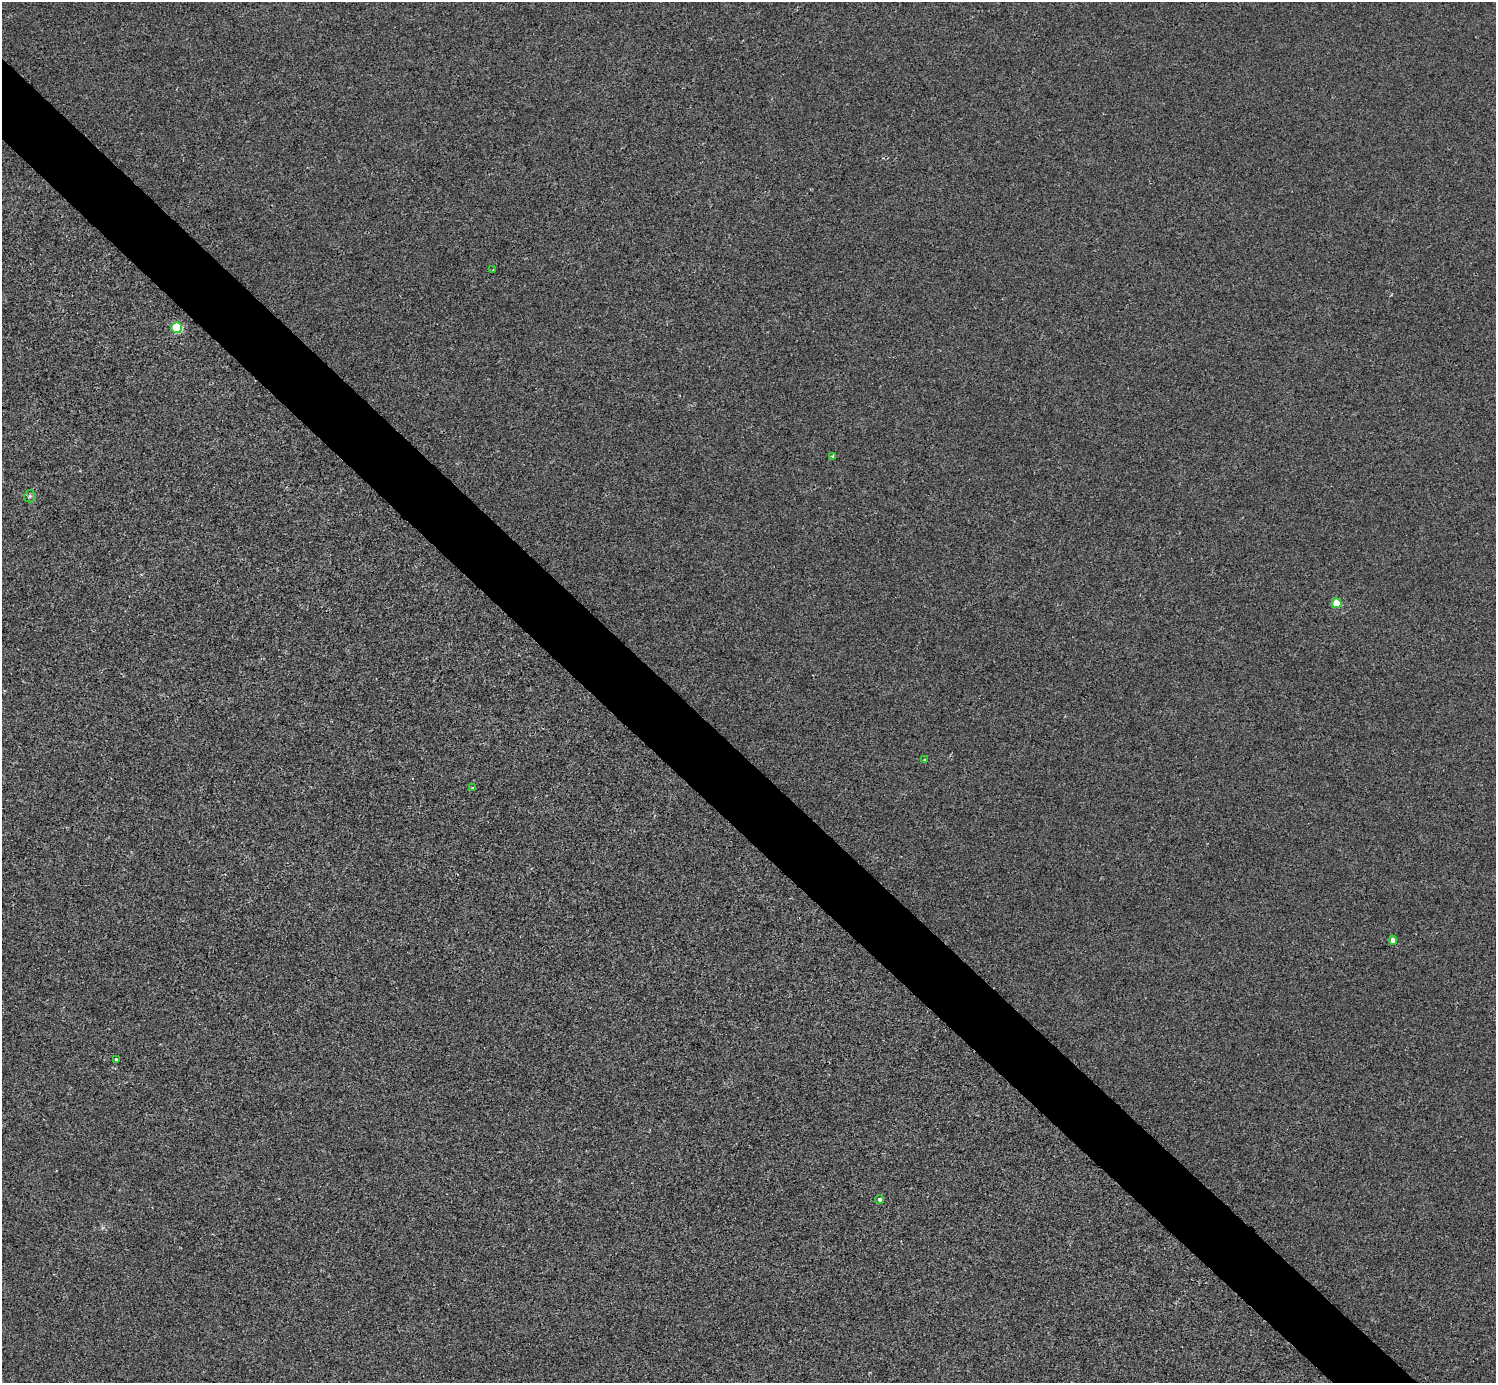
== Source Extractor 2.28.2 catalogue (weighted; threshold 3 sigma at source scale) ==
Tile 11 of 4 x 4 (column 3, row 3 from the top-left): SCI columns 2995-4488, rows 1682-3062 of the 5984 x 5984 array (HDU 1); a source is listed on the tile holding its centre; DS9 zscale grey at full resolution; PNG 1498 x 1385 px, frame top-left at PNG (2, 2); each listed source drawn as its Kron ellipse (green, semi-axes under 4 px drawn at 4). Shown black and unused: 5% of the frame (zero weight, under 2 of 3 exposures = <1% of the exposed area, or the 3 px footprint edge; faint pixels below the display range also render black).
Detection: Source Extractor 2.28.2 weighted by HDU 2 'WHT'; one run over the whole footprint, this tile lists its part. Background -3.22e-04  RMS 0.0049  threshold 0.0223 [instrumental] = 3 sigma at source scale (4.5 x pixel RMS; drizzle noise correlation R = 1.50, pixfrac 1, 0.05/0.05 arcsec/px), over >= 5 px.
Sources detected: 10; all 10 listed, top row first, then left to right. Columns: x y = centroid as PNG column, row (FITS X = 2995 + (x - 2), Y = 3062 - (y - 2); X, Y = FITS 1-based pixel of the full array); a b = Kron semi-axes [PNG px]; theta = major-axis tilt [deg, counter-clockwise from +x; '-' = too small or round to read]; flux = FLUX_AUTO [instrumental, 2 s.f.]
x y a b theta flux
493 270 2 2 - 0.36
177 328 5 5 - 31
832 456 3 3 - 0.84
30 496 6 6 - 1
1337 603 5 5 - 15
925 760 3 3 - 0.42
473 788 3 2 - 0.87
1393 940 4 4 - 2.3
116 1059 3 2 - 0.45
880 1200 4 4 - 1.1